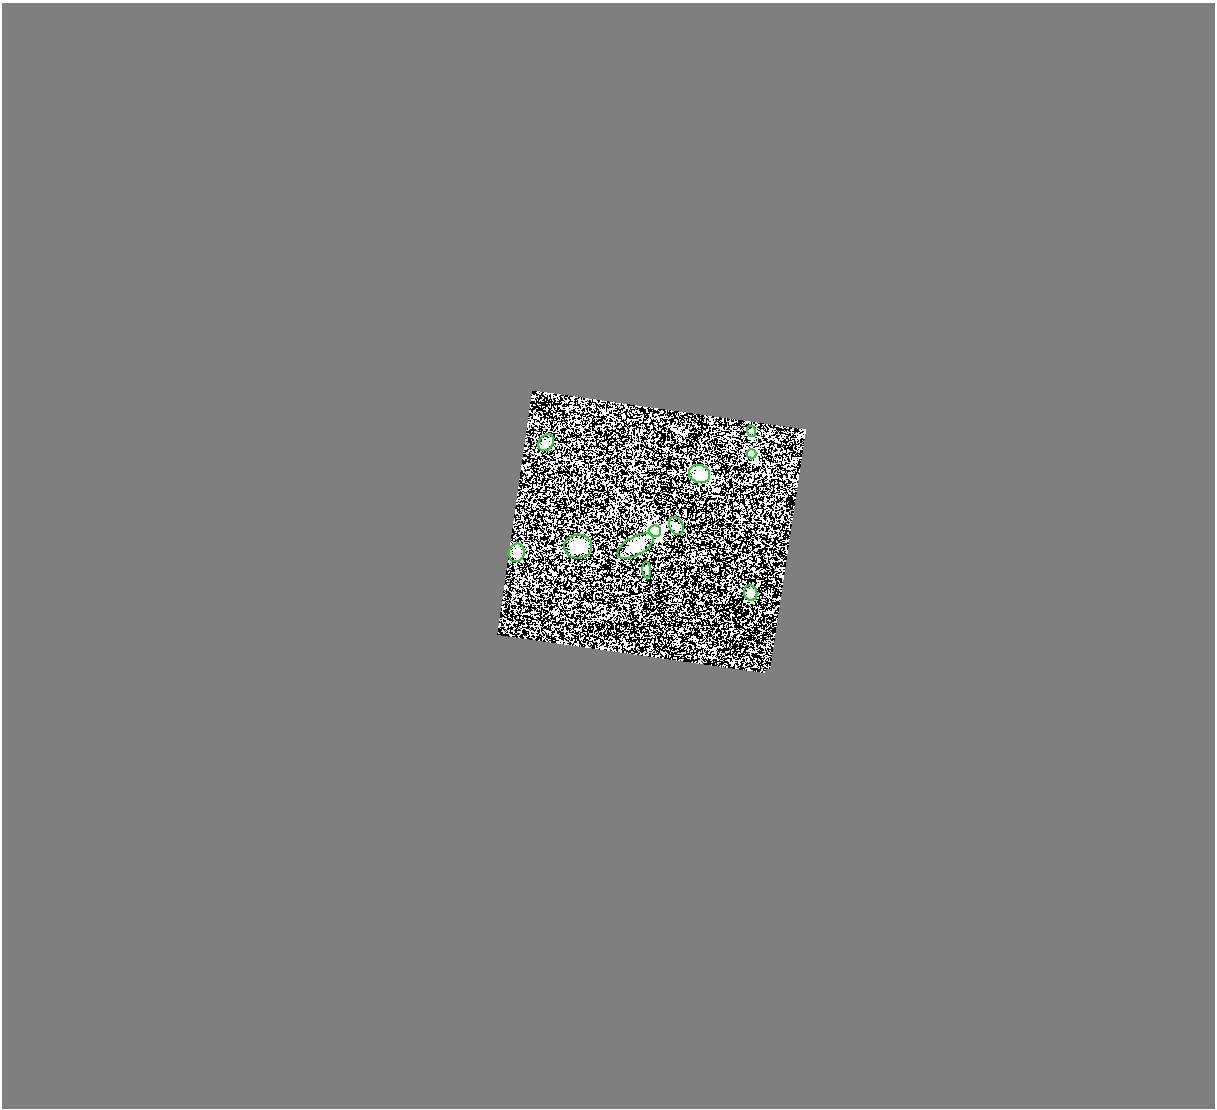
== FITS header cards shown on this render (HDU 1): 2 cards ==
NAXIS1  =                 1213
NAXIS2  =                 1106

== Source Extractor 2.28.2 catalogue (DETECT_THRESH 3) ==
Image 1213 x 1106 px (HDU 1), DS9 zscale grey, 1 PNG px = 1 image px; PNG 1217 x 1110 px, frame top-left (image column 1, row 1106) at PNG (2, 3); each listed source drawn as its Kron ellipse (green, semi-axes under 4 px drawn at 4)
Background 1.31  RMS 0.2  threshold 0.602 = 3 sigma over >= 5 px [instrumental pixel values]
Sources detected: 11; all 11 listed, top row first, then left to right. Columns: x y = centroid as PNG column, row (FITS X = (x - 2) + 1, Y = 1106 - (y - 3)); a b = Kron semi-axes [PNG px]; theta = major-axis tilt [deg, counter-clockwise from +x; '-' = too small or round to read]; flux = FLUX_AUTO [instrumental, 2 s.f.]
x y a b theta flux
751 431 6 3 -71 16
546 443 9 7 51 52
751 454 5 4 - 700
700 474 11 9 -17 180
676 526 9 7 -67 47
655 531 6 5 - 2600
578 546 14 12 3 260
636 546 20 9 29 210
517 553 9 8 - 65
647 570 8 2 -87 25
751 593 8 6 -71 46